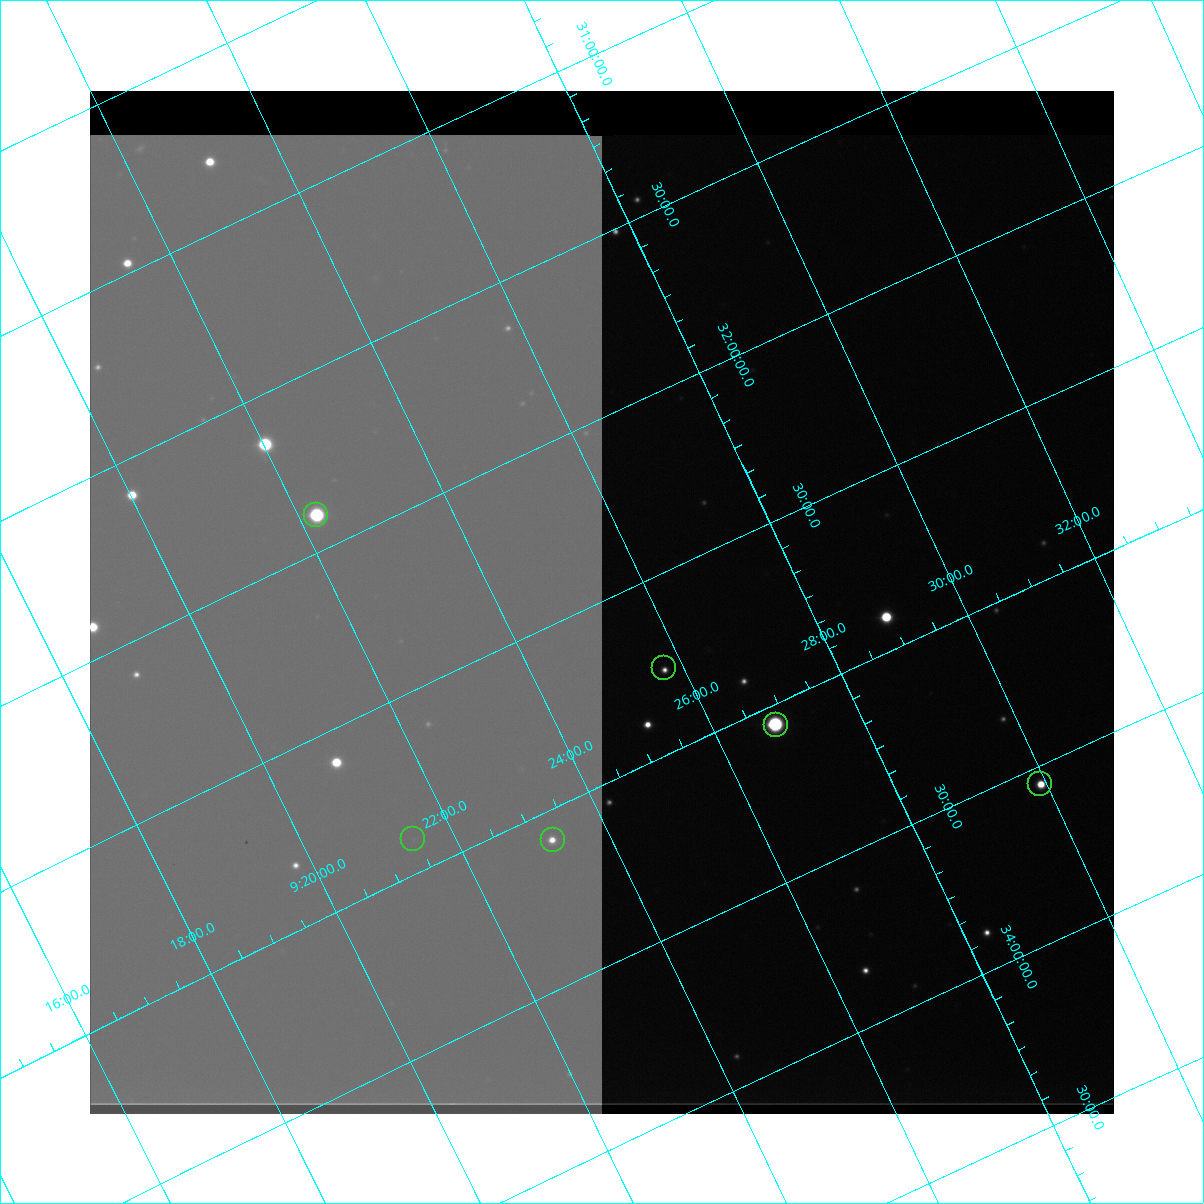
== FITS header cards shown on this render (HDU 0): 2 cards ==
NAXIS1  =                 1024 /
NAXIS2  =                 1024 /

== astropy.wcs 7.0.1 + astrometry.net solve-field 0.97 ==
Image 1024 x 1024 px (HDU 0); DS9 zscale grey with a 90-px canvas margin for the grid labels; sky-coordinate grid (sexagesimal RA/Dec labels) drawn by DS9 from the SOLVED WCS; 6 Tycho-2 reference stars matched to detected sources circled (green)
Header WCS: none
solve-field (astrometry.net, Tycho-2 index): SOLVED blind (the file carries no WCS)
Solved WCS: RA---TAN/DEC--TAN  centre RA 09:25:21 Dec +32:30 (141.34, +32.50 deg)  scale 10.8 arcsec/px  FOV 184.1' x 185.3'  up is +155 deg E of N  parity normal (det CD < 0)
(file carries no celestial WCS; the grid is the blind solution)
Tycho-2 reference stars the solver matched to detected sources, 6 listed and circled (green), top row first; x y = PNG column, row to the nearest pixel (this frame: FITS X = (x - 90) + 1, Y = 1024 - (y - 91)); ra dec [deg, ICRS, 3 dp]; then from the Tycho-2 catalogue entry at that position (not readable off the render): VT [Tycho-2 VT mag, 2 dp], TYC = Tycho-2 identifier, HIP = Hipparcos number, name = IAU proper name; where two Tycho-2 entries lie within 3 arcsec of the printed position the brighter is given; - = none
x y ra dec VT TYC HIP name
316 515 140.560 +31.898 8.94 2493-66-1 - -
664 668 141.438 +32.762 7.50 2497-1580-1 46248 -
776 725 141.713 +33.059 8.25 2497-1655-1 46341 -
1040 784 142.482 +33.552 7.56 2497-1613-1 46581 -
413 839 140.363 +32.902 6.28 2496-1455-1 45896 -
553 840 140.810 +33.087 8.30 2496-1105-1 - -